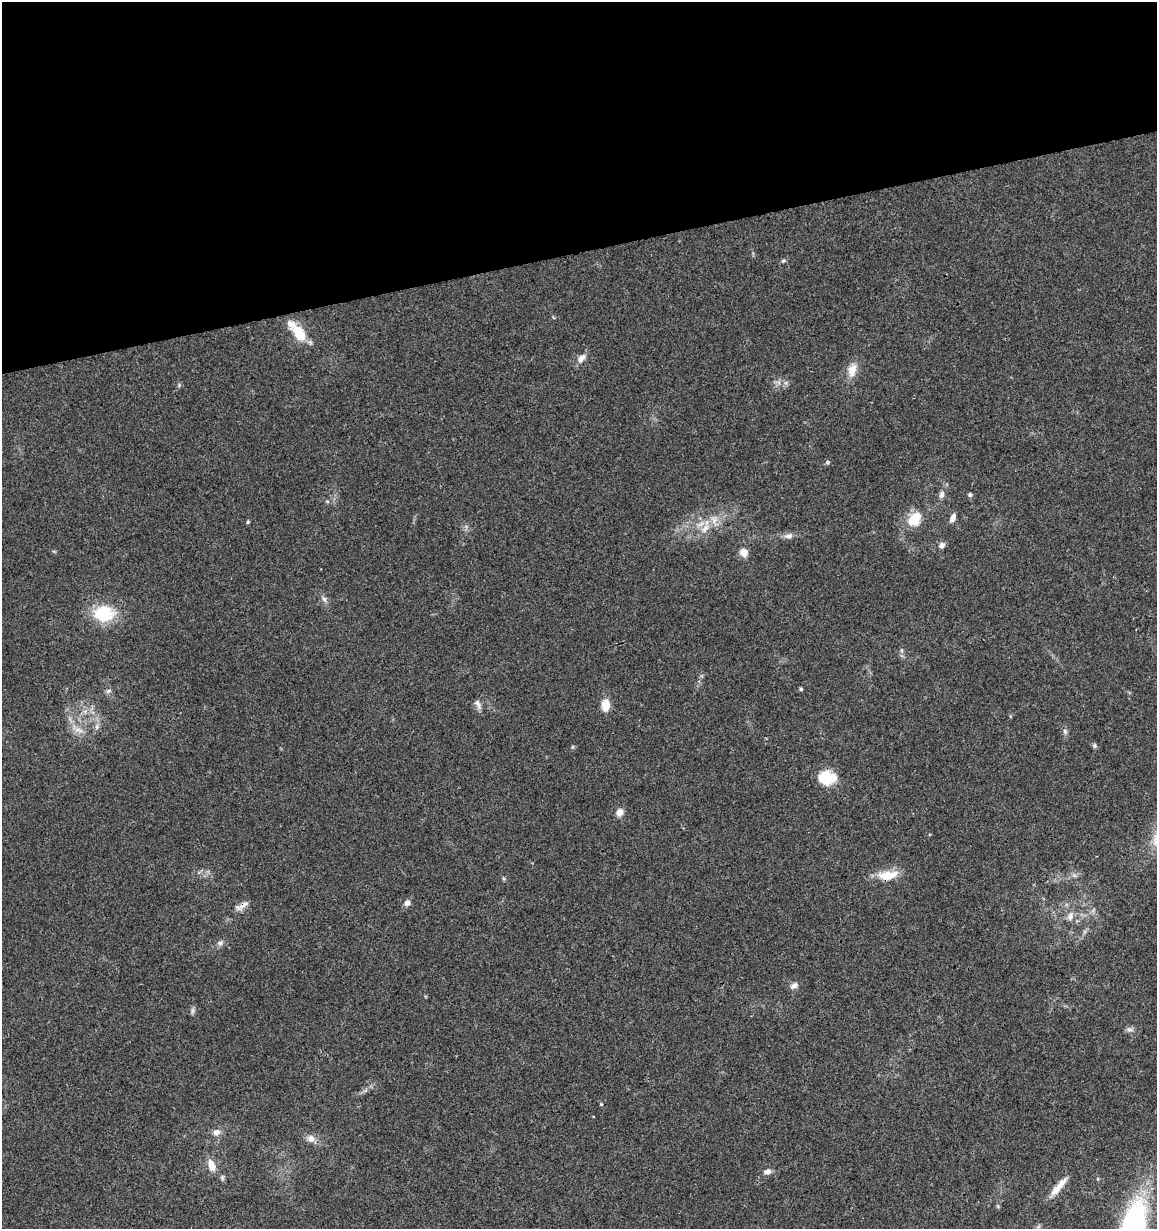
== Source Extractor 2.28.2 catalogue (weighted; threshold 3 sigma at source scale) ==
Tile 3 of 4 x 4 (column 3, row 1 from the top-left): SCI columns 2356-3510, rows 3746-4972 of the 4760 x 5028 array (HDU 1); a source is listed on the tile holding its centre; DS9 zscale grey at full resolution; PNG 1159 x 1231 px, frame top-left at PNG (2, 2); no overlay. Shown black and unused: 20% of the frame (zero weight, under 3 of 4 exposures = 5% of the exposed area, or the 3 px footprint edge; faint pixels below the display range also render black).
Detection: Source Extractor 2.28.2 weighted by HDU 2 'WHT'; one run over the whole footprint, this tile lists its part. Background 0.043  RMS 0.0036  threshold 0.016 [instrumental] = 3 sigma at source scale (4.5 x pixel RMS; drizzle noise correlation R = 1.50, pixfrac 1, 0.0396/0.0396 arcsec/px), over >= 5 px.
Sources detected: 47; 2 inside a brighter listed object's ellipse — not listed separately; the other 45 listed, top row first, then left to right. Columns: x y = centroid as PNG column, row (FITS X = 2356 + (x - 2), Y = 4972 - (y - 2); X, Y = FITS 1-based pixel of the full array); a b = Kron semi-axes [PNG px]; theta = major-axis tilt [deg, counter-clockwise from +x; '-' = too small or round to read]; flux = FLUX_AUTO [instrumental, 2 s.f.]
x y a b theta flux
783 261 7 5 40 0.67
299 333 25 13 -54 8.6
582 358 14 8 53 2.4
852 370 19 11 75 4.3
827 462 6 6 - 0.64
942 494 11 7 73 1.5
970 495 5 5 - 0.78
327 501 6 4 -18 0.44
953 518 11 6 67 1.8
914 519 21 14 48 8.8
248 522 5 3 - 0.47
705 529 15 9 54 3.8
789 536 11 8 8 1.8
942 545 8 6 17 1.6
743 552 8 7 - 3.7
324 599 9 6 -62 1.2
104 613 24 19 -1 16
901 650 6 4 -90 0.62
801 689 5 4 - 0.49
108 691 9 5 27 0.83
478 704 15 6 -66 1.5
605 705 14 9 86 4.5
97 726 7 4 72 0.89
77 729 20 6 -32 2.9
1065 731 8 6 -70 0.89
1094 746 7 6 - 0.66
572 747 6 4 71 0.42
827 778 21 16 0 9.3
620 812 8 7 - 2.7
888 875 28 12 8 7.1
504 879 5 3 - 0.5
407 903 8 7 - 1.7
243 905 21 6 36 2.2
1070 916 13 8 82 2.3
220 943 9 6 19 1.2
794 985 11 7 28 1.6
192 1011 11 4 85 0.87
1129 1029 10 6 -15 1.2
601 1104 4 4 - 0.5
216 1132 11 10 - 2.1
311 1138 11 10 - 2.3
211 1165 14 8 -71 3.9
767 1171 10 6 11 1.5
1058 1187 29 7 50 4.5
998 1206 5 5 - 0.48
Overlapping masked pixels (flux is a lower limit): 1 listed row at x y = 243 905